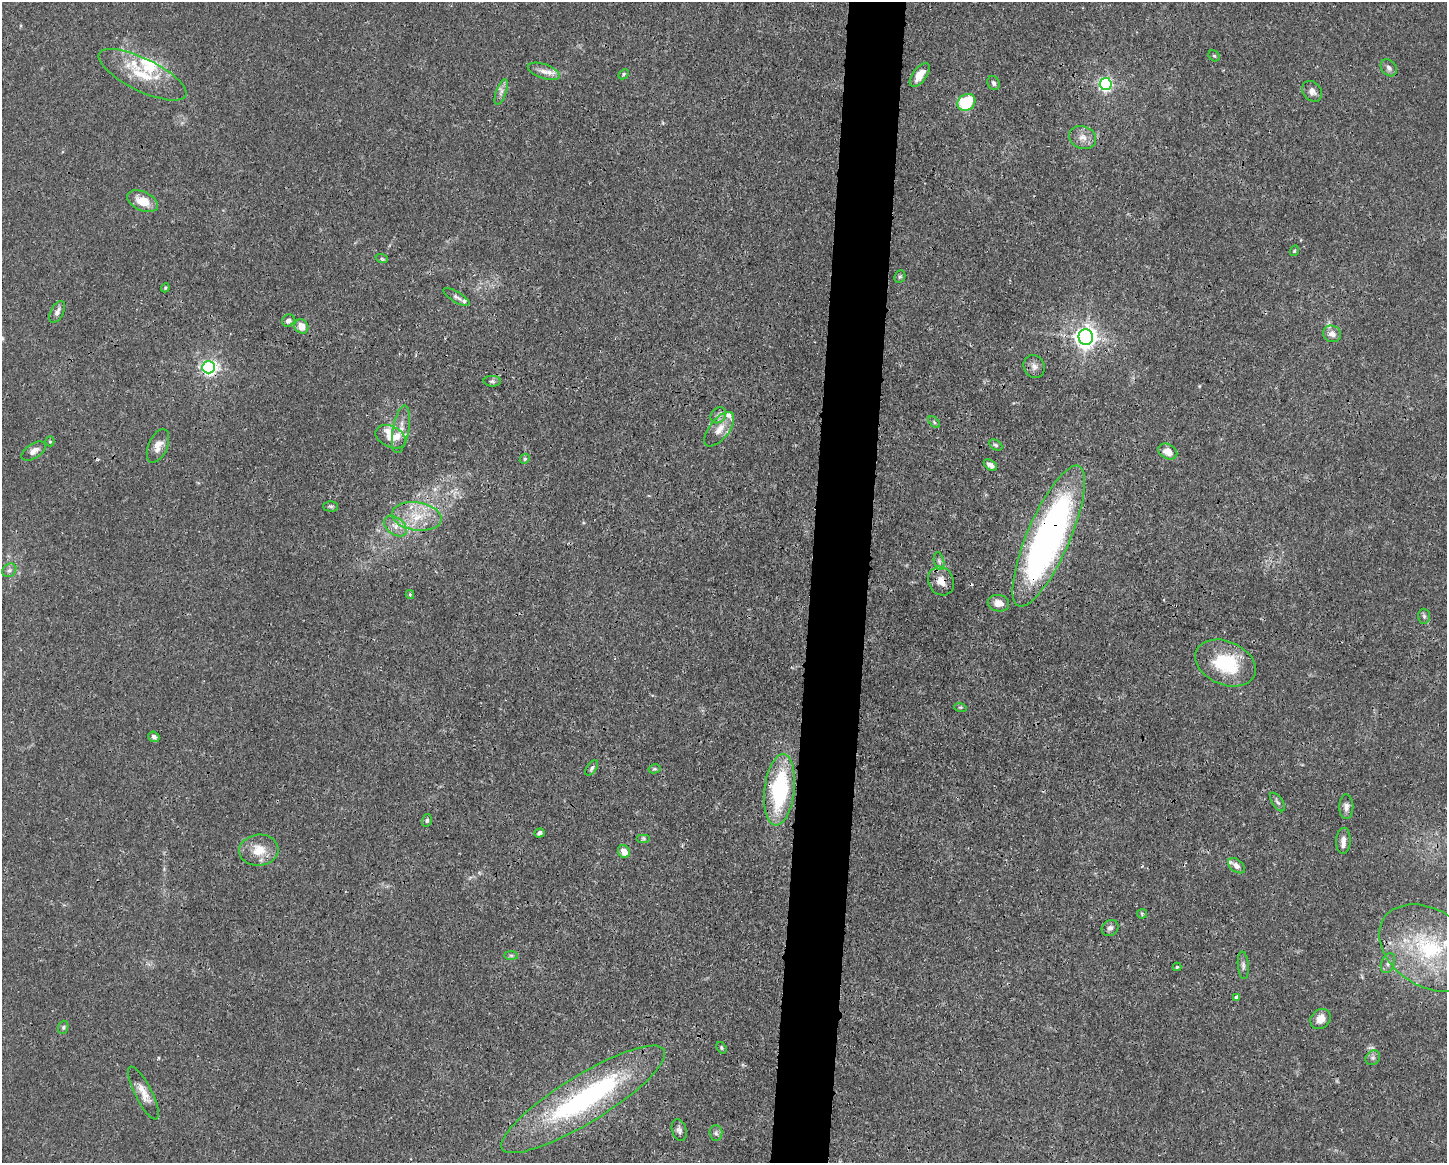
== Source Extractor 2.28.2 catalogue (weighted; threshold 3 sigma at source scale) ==
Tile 5 of 3 x 4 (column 2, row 2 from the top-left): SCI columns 1554-2998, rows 2330-3490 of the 4663 x 4660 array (HDU 1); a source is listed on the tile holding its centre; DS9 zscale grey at full resolution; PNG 1449 x 1165 px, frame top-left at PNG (2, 2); each listed source drawn as its Kron ellipse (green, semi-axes under 4 px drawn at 4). Shown black and unused: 4% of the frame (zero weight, under 3 of 4 exposures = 1% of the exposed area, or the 3 px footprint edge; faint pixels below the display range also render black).
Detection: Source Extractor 2.28.2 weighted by HDU 2 'WHT'; one run over the whole footprint, this tile lists its part. Background 0.0155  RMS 0.0022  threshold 0.01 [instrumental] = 3 sigma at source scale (4.5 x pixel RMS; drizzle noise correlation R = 1.50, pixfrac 1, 0.05/0.05 arcsec/px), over >= 5 px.
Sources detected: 92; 2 inside a brighter object's white glare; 1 cosmic-ray / hot-pixel residue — neither listed nor drawn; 10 inside a brighter listed object's ellipse — not listed separately; the other 79 listed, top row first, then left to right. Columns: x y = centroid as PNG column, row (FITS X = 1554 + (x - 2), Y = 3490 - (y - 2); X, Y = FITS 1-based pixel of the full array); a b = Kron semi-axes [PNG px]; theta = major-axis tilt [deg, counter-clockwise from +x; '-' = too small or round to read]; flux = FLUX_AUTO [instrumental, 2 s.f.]
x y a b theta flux
1214 56 6 5 - 0.29
1389 68 9 7 -51 0.85
544 71 17 7 -19 1.8
623 74 6 4 44 0.32
142 75 48 16 -26 8.7
920 75 14 7 54 2.4
994 83 7 5 -65 0.59
1106 84 6 6 - 50
1312 91 11 8 -50 1.2
501 92 13 5 71 1
966 102 9 8 - 11
1082 137 14 11 -23 1.9
142 201 16 9 -24 3.8
1294 251 5 4 - 0.26
382 259 6 4 -19 0.32
900 277 6 5 - 0.35
165 288 4 3 - 0.24
456 297 15 5 -32 0.75
57 312 12 6 62 1.1
288 321 6 6 - 0.79
301 326 7 6 - 2.4
1332 334 9 8 - 1.4
1086 337 8 7 - 160
209 367 6 6 - 65
1034 367 12 10 -60 1.3
492 381 8 5 -3 0.52
718 415 9 7 47 0.91
934 422 7 4 -46 0.36
401 429 24 8 80 2.3
719 429 20 10 52 2.7
391 437 16 10 -25 2.6
50 441 5 4 - 0.28
996 445 7 5 -27 0.47
158 446 18 9 66 1.9
34 451 13 7 33 1.4
1168 452 10 7 -27 2.6
525 459 5 4 - 0.29
990 465 7 4 -35 1
331 506 7 5 -1 0.41
417 516 25 14 -8 6.3
395 526 13 8 -37 1.8
1049 536 76 21 67 98
939 561 9 5 -76 0.6
9 570 7 6 - 0.66
941 581 15 12 -62 2.4
410 594 4 4 - 0.3
998 603 11 8 -9 2.2
1424 616 7 6 - 0.52
1225 663 31 21 -23 13
960 707 6 4 -17 0.3
154 737 6 5 - 0.6
592 768 9 4 54 0.53
654 769 6 4 10 0.34
779 790 36 15 83 24
1277 802 11 5 -55 0.62
1346 807 12 7 -89 1
427 820 6 5 - 0.42
539 833 5 4 - 0.7
643 838 7 4 0 0.37
1343 841 13 7 87 1.2
259 850 19 15 6 4.3
624 852 7 6 - 2.1
1236 866 10 6 -37 1.1
1142 914 5 5 - 0.25
1110 928 9 7 37 0.86
1429 948 54 38 -34 26
511 955 7 4 -1 0.41
1388 963 10 6 67 0.89
1243 965 14 5 -85 0.76
1177 967 4 4 - 0.28
1236 998 4 3 - 0.86
1320 1019 11 9 45 2.2
63 1027 7 5 70 0.38
721 1048 6 4 -55 0.39
1373 1058 8 6 45 0.6
143 1093 29 8 -63 2.7
583 1099 95 23 32 45
679 1130 11 7 -75 0.92
716 1133 8 6 -88 0.62
Overlapping masked pixels (flux is a lower limit): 5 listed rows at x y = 209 367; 1049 536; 941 581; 779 790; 583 1099
Isophote crosses this tile's border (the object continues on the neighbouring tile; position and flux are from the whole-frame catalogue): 1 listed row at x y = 1429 948